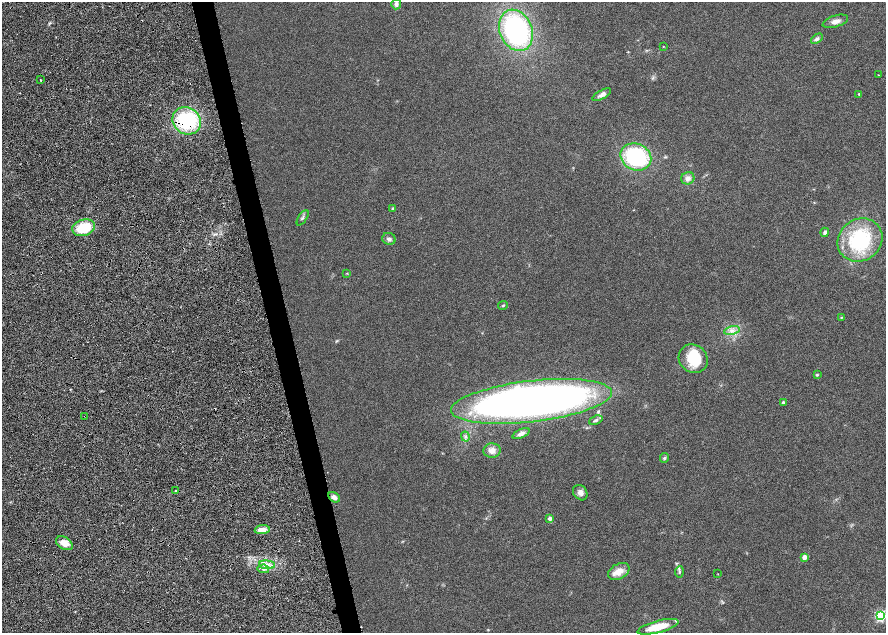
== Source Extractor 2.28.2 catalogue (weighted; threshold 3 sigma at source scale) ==
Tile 6 of 4 x 4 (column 2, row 2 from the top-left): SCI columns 1778-3545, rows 2575-3835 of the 7092 x 5198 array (HDU 1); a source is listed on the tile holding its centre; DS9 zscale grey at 2 x 2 block average (1 PNG px = mean of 2 x 2 image px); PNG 888 x 635 px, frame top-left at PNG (2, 2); each listed source drawn as its Kron ellipse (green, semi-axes under 4 px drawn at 4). Shown black and unused: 3% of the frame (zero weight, under 4 of 8 exposures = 4% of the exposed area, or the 3 px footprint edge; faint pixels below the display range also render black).
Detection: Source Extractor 2.28.2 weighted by HDU 2 'WHT'; one run over the whole footprint, this tile lists its part. Background 0.023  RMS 0.0036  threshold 0.0146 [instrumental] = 3 sigma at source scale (4.09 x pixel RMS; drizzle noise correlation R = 1.36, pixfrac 0.8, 0.0396/0.0396 arcsec/px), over >= 5 px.
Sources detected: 50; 1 inside a brighter object's white glare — neither listed nor drawn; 3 inside a brighter listed object's ellipse — not listed separately; the other 46 listed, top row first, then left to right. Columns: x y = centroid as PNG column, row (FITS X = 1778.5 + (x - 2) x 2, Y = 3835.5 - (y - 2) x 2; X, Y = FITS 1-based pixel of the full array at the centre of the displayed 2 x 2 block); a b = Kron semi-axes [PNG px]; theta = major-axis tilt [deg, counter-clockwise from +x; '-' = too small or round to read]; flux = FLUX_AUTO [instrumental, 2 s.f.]
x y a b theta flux
396 4 5 5 - 1.9
835 21 13 5 18 3.4
516 30 21 16 -67 95
817 39 6 4 34 1.6
663 47 3 2 - 0.33
878 75 2 2 - 0.28
41 80 2 2 - 0.7
859 94 3 3 - 0.51
602 95 10 4 29 3
187 121 15 13 -38 49
636 157 16 13 -23 56
688 178 6 6 - 2.8
393 208 4 3 - 0.7
303 218 9 3 57 1.1
84 228 11 8 15 20
825 232 5 3 - 1.7
389 239 7 6 - 1.8
860 240 23 20 35 49
347 273 3 2 - 0.39
503 306 5 3 - 0.71
841 317 3 3 - 0.45
732 330 8 4 11 2.7
693 359 15 13 -43 21
817 375 4 3 - 0.59
531 401 81 20 7 540
783 403 4 3 - 1
85 416 2 2 - 0.31
596 420 7 3 23 1.3
521 434 9 4 25 2.5
465 437 5 4 - 1.4
492 450 8 7 - 4.1
664 458 5 4 - 0.98
176 491 2 2 - 1
580 493 8 6 -52 2.8
334 497 6 4 -33 3.2
550 518 4 4 - 1.6
262 530 7 4 4 5.4
64 543 9 6 -30 6.1
804 557 3 3 - 6.3
267 565 8 3 -6 2.8
263 569 6 3 -12 1.3
619 571 11 7 28 6.2
679 572 6 3 83 0.96
718 574 2 2 - 0.27
880 616 4 3 - 72
658 627 21 6 15 14
Overlapping masked pixels (flux is a lower limit): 2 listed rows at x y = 187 121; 85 416
Diffuse or blended objects may show on this block-average render without a row.